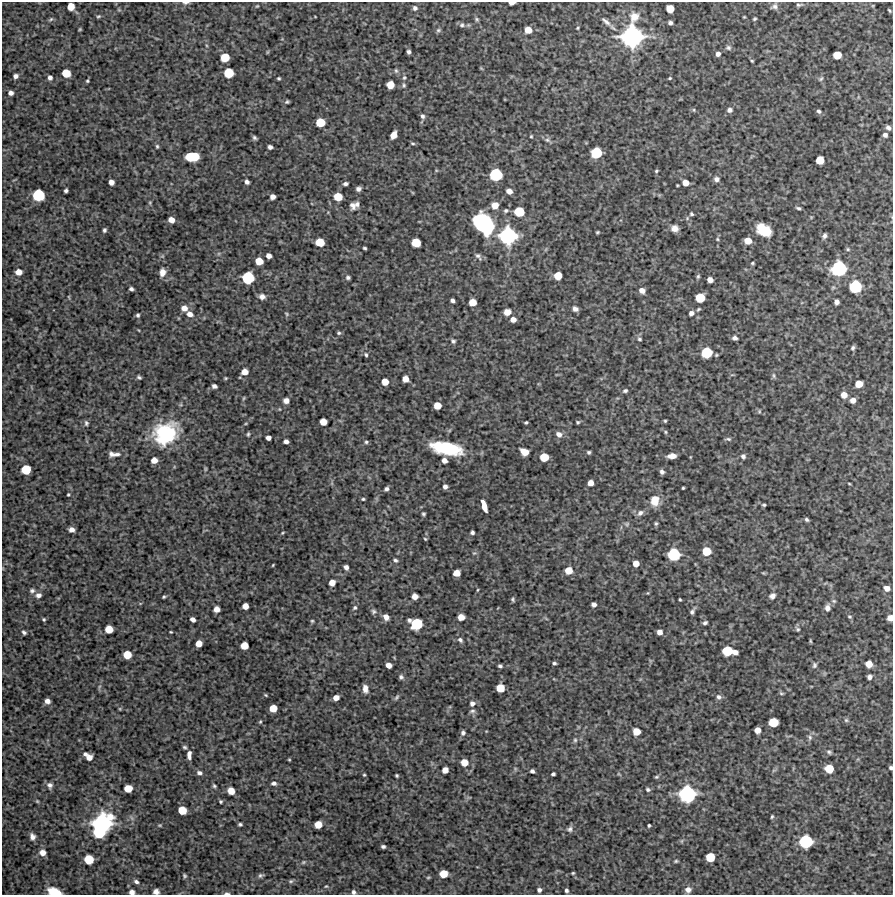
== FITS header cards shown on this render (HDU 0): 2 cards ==
NAXIS1  =                  891 /Length X axis
NAXIS2  =                  893 /Length Y axis

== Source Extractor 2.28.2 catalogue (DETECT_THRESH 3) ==
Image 891 x 893 px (HDU 0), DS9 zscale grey, 1 PNG px = 1 image px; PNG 895 x 897 px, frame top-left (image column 1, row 893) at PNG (2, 2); no overlay
Background 4620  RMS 190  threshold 578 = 3 sigma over >= 5 px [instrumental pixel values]
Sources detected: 331; all 331 listed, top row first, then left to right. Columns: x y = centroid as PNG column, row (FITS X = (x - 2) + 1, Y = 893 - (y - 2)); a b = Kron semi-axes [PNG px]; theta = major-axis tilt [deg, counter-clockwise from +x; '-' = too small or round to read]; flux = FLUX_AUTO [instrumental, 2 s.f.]
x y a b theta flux
186 3 8 3 1 3.1e+04
512 3 5 3 - 6.4e+04
799 5 9 4 8 2.5e+04
71 6 6 5 - 1.7e+05
257 6 5 3 - 1.3e+04
774 6 9 7 17 4.4e+04
415 8 7 6 - 4.1e+04
670 9 6 6 - 1.9e+05
889 10 4 2 - 1.5e+04
98 16 6 3 19 1.6e+04
634 17 12 10 63 1.3e+05
51 19 7 3 35 1.7e+04
477 19 7 5 -54 2.3e+04
754 19 4 3 - 1.7e+04
606 21 15 5 -41 5.6e+04
670 23 4 4 - 3.3e+04
462 25 9 7 4 4.0e+04
577 28 3 3 - 1.3e+04
80 29 4 3 - 1.3e+04
438 30 7 6 - 2.7e+04
528 30 6 6 - 1.4e+05
632 37 15 14 - 2.0e+06
728 48 7 6 - 3.3e+04
267 52 6 3 71 1.2e+04
409 52 4 4 - 3.3e+04
718 54 5 4 - 4.8e+04
837 55 6 6 - 2.1e+05
225 57 6 6 - 2.6e+05
752 61 4 3 - 1.3e+04
481 68 5 4 - 1.3e+04
396 71 7 5 -74 2.5e+04
66 73 6 6 - 2.4e+05
228 73 7 7 - 3.5e+05
15 76 4 4 - 4.5e+04
50 77 5 4 - 4.3e+04
279 78 3 3 - 1.7e+04
404 78 7 5 63 2.5e+04
670 78 3 3 - 1.3e+04
821 79 7 5 49 2.2e+04
87 81 3 3 - 1.5e+04
390 85 6 6 - 1.8e+05
404 85 7 6 - 2.8e+04
11 93 4 4 - 4.9e+04
287 102 4 3 - 2.0e+04
694 110 5 3 - 1.4e+04
729 110 6 5 - 4.4e+04
819 111 5 4 - 2.8e+04
422 116 6 5 - 3.4e+04
320 122 6 6 - 2.8e+05
888 128 6 4 -40 3.7e+04
393 135 6 5 - 1.4e+05
885 135 5 5 - 3.9e+04
531 136 3 2 - 1.3e+04
254 138 5 4 - 2.6e+04
547 140 9 5 -26 3.4e+04
413 143 6 4 -7 1.8e+04
157 146 5 4 - 1.8e+04
270 147 4 4 - 4.3e+04
596 153 7 7 - 4.8e+05
194 156 6 6 - 3.4e+05
190 157 6 6 - 3.4e+05
820 160 6 6 - 2.2e+05
656 171 4 4 - 1.6e+04
496 175 8 8 - 6.5e+05
716 179 6 5 - 4.9e+04
111 182 5 5 - 7.0e+04
247 182 5 4 - 4.4e+04
685 183 6 6 - 9.9e+04
345 184 5 4 - 3.4e+04
358 189 5 5 - 4.6e+04
66 190 4 4 - 2.9e+04
509 191 5 5 - 7.9e+04
38 195 8 8 - 5.7e+05
272 197 5 5 - 6.2e+04
338 197 6 6 - 2.3e+05
150 203 5 4 - 1.4e+04
357 204 7 6 - 3.9e+04
353 205 11 7 -74 6.5e+04
495 205 6 6 - 1.3e+05
798 208 5 3 - 2.3e+04
506 210 6 5 - 2.6e+04
519 212 7 6 - 3.6e+05
691 214 4 4 - 2.0e+04
171 220 5 5 - 9.0e+04
484 224 18 12 -51 1.6e+06
675 228 7 6 - 8.2e+04
104 230 4 3 - 2.5e+04
764 230 14 9 -32 3.4e+05
597 232 3 3 - 1.6e+04
508 236 12 12 - 1.4e+06
824 236 6 5 - 3.6e+04
717 239 5 4 - 1.5e+04
748 241 6 5 - 1.4e+05
320 242 7 6 - 2.5e+05
416 243 7 6 - 3.0e+05
365 248 4 3 - 1.8e+04
848 249 5 5 - 1.8e+04
269 256 5 4 - 6.7e+04
478 256 10 6 -51 4.0e+04
259 261 6 6 - 1.8e+05
752 263 5 4 - 1.6e+04
839 268 11 10 - 1.0e+06
18 272 5 5 - 1.1e+05
162 272 9 7 79 8.9e+04
558 276 6 6 - 1.9e+05
698 276 6 4 74 1.9e+04
348 277 5 4 - 2.8e+04
248 278 8 8 - 6.1e+05
710 280 5 4 - 7.5e+04
855 286 8 8 - 6.6e+05
131 289 4 4 - 3.0e+04
642 290 6 5 - 7.4e+04
262 296 7 6 - 6.2e+04
69 297 6 3 -71 1.1e+04
700 298 6 6 - 3.1e+05
452 300 4 4 - 3.9e+04
472 302 6 5 - 1.6e+05
837 302 5 4 - 5.2e+04
184 308 7 6 - 8.8e+04
575 309 6 5 - 5.3e+04
698 309 6 4 47 1.6e+04
507 312 6 5 - 1.1e+05
691 313 5 5 - 4.7e+04
190 314 7 6 - 7.6e+04
287 314 6 4 -38 1.6e+04
138 315 4 4 - 2.3e+04
513 319 5 5 - 7.9e+04
339 333 5 4 - 2.1e+04
735 338 5 4 - 4.1e+04
639 339 6 5 - 2.4e+04
453 341 7 5 -37 2.7e+04
853 348 5 4 - 2.6e+04
707 353 7 7 - 4.4e+05
366 355 6 4 -69 2.1e+04
245 372 5 5 - 1.2e+05
774 376 8 4 -89 2.5e+04
139 377 4 3 - 2.1e+04
226 378 4 4 - 1.3e+04
405 379 5 5 - 1.1e+05
385 382 5 5 - 1.3e+05
859 384 6 5 - 1.7e+05
214 386 5 4 - 4.5e+04
625 391 6 5 - 2.4e+04
844 395 6 6 - 1.0e+05
244 398 6 3 87 1.3e+04
853 400 5 5 - 7.7e+04
286 401 5 5 - 7.5e+04
437 406 6 5 - 1.6e+05
759 411 6 5 - 1.6e+04
665 421 3 3 - 1.4e+04
323 422 5 5 - 1.4e+05
526 422 4 3 - 1.9e+04
578 422 4 3 - 1.7e+04
86 423 7 5 -82 2.5e+04
665 432 5 3 - 1.4e+04
165 433 25 21 33 8.9e+05
248 434 5 3 - 1.9e+04
559 434 8 7 - 6.3e+04
268 438 4 4 - 5.6e+04
728 439 8 4 -9 2.3e+04
286 441 5 4 - 4.8e+04
366 442 5 5 - 2.1e+04
447 448 28 11 -11 7.9e+05
524 452 7 6 - 1.5e+05
589 452 4 4 - 2.2e+04
112 454 6 5 - 4.3e+04
116 454 10 5 3 4.4e+04
672 456 7 5 4 9.1e+04
743 456 5 5 - 3.6e+04
544 457 6 6 - 2.5e+05
154 460 5 5 - 1.0e+05
444 460 5 5 - 7.0e+04
26 470 7 6 - 3.2e+05
662 472 5 4 - 3.4e+04
590 483 5 5 - 9.3e+04
849 484 4 2 - 1.1e+04
445 487 4 4 - 3.9e+04
683 488 3 3 - 1.3e+04
386 489 5 4 - 3.2e+04
68 495 3 3 - 1.4e+04
363 499 4 3 - 1.7e+04
655 501 12 10 83 1.8e+05
764 505 4 3 - 1.8e+04
484 506 11 4 -74 2.0e+05
640 513 9 6 39 4.7e+04
423 514 4 3 - 2.0e+04
806 519 5 4 - 2.4e+04
627 524 7 5 22 2.6e+04
656 524 5 4 - 2.0e+04
71 530 5 4 - 5.8e+04
472 532 4 4 - 2.9e+04
282 533 5 3 - 1.2e+04
425 539 4 3 - 1.3e+04
706 551 7 6 - 2.4e+05
474 553 5 5 - 1.8e+04
674 554 8 8 - 6.4e+05
395 560 5 4 - 2.6e+04
636 563 5 5 - 1.1e+05
273 565 3 2 - 1.1e+04
346 567 5 4 - 5.0e+04
568 570 7 6 - 1.7e+05
457 573 6 5 - 1.3e+05
763 573 5 4 - 1.2e+04
332 583 5 5 - 1.0e+05
887 588 6 5 - 8.3e+04
477 590 5 3 - 1.1e+04
32 591 6 5 - 3.0e+04
648 593 5 3 - 1.0e+04
38 595 7 6 - 5.0e+04
415 596 5 5 - 9.1e+04
772 596 7 6 - 5.3e+04
164 597 3 3 - 1.6e+04
513 599 6 4 -76 1.9e+04
680 599 3 2 - 1.4e+04
834 601 7 5 -21 2.3e+04
594 604 5 4 - 4.8e+04
245 606 5 5 - 1.0e+05
355 608 6 6 - 2.5e+04
827 608 8 6 85 6.1e+04
217 609 5 5 - 9.4e+04
373 611 7 6 - 2.9e+04
692 611 9 5 59 3.5e+04
386 617 6 5 - 7.8e+04
461 617 6 5 - 1.2e+05
849 617 5 5 - 2.0e+04
890 618 5 5 - 8.8e+04
44 619 4 3 - 1.6e+04
193 619 5 4 - 5.7e+04
409 620 4 4 - 2.9e+04
312 621 4 4 - 1.6e+04
705 623 4 3 - 2.7e+04
417 624 8 7 - 5.1e+05
109 629 6 6 - 1.9e+05
797 629 8 5 -53 2.5e+04
24 632 4 3 - 2.7e+04
171 632 3 2 - 1.2e+04
659 632 5 5 - 7.2e+04
460 640 7 6 - 3.5e+04
810 641 6 3 -81 1.4e+04
199 643 5 5 - 1.2e+05
244 646 6 5 - 1.9e+05
727 651 7 7 - 3.9e+05
735 652 5 4 - 6.7e+04
127 655 6 6 - 2.0e+05
554 663 4 3 - 2.2e+04
869 664 6 5 - 1.4e+05
389 665 5 4 - 8.4e+04
814 665 8 6 76 3.2e+04
500 666 4 3 - 2.6e+04
401 677 6 5 - 3.1e+04
870 677 5 4 - 4.7e+04
500 688 6 6 - 2.2e+05
365 689 8 5 -80 7.4e+04
781 693 6 4 -18 1.7e+04
266 695 4 3 - 1.3e+04
396 697 8 4 49 2.4e+04
719 697 7 7 - 4.3e+04
336 698 5 4 - 9.0e+04
47 701 5 4 - 5.8e+04
472 703 6 6 - 4.7e+04
273 708 6 5 - 1.8e+05
120 709 5 3 - 1.0e+04
472 711 8 5 8 2.6e+04
846 720 6 6 - 2.3e+04
260 722 4 4 - 1.4e+04
773 722 7 6 - 3.2e+05
757 730 5 5 - 9.9e+04
636 731 6 6 - 1.8e+05
463 733 6 5 - 3.3e+04
810 737 8 6 -67 3.6e+04
575 740 6 5 - 2.4e+04
185 747 5 4 - 1.9e+04
829 752 7 5 -44 2.8e+04
189 755 8 4 88 5.6e+04
88 757 9 5 -38 1.1e+05
289 760 3 3 - 1.2e+04
464 762 6 6 - 1.5e+05
891 768 4 3 - 2.4e+04
829 769 6 6 - 2.5e+05
445 770 5 5 - 9.7e+04
774 770 7 4 19 2.0e+04
532 771 4 4 - 3.2e+04
199 773 6 5 - 3.8e+04
553 774 4 3 - 2.5e+04
619 774 7 3 -44 1.6e+04
364 775 4 3 - 1.4e+04
397 775 3 3 - 1.7e+04
656 777 6 4 2 1.8e+04
274 783 6 4 -14 3.6e+04
50 785 7 6 - 4.3e+04
214 786 4 3 - 2.0e+04
128 788 6 5 - 2.0e+05
648 789 6 5 - 2.6e+04
231 791 6 5 - 1.5e+05
687 794 12 11 - 1.3e+06
37 801 5 4 - 1.3e+04
221 802 3 3 - 1.7e+04
182 810 6 6 - 2.3e+05
772 816 4 3 - 1.7e+04
102 823 15 12 39 1.8e+06
240 824 4 3 - 2.1e+04
318 824 6 5 - 1.7e+05
160 825 5 3 - 1.3e+04
649 825 3 3 - 1.8e+04
570 829 8 7 - 4.0e+04
99 832 7 7 - 5.1e+05
32 837 6 5 - 5.2e+04
682 841 6 4 89 1.7e+04
806 841 9 8 - 7.7e+05
383 847 4 3 - 2.6e+04
42 852 6 6 - 9.0e+04
710 857 6 6 - 2.9e+05
89 859 7 6 - 3.2e+05
676 861 5 3 - 1.8e+04
303 862 6 5 - 1.9e+04
573 873 3 3 - 1.4e+04
444 874 6 6 - 2.1e+05
185 876 4 4 - 1.8e+04
260 876 6 5 - 2.6e+04
428 877 5 3 - 1.2e+04
291 881 6 5 - 2.1e+04
136 882 5 4 - 3.2e+04
326 886 4 3 - 1.2e+04
539 890 4 4 - 3.6e+04
566 890 4 3 - 2.9e+04
688 890 7 7 - 6.5e+04
54 892 12 6 -16 2.2e+05
132 892 5 4 - 5.0e+04
156 892 5 5 - 5.4e+04
353 892 5 4 - 2.7e+04
227 894 6 3 0 2.7e+04
At the frame edge (FLAGS 8, measured only in part): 9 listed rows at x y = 186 3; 512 3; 890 618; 891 768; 54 892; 132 892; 156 892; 353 892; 227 894

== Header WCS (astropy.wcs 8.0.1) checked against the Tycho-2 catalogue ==
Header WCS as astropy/WCSLIB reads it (CRVAL/CRPIX/CD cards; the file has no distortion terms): RA---TAN/DEC--TAN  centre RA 00:35:11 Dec +23:15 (8.79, +23.26 deg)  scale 1.01 arcsec/px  FOV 15.0' x 15.0'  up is +1 deg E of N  parity normal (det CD < 0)
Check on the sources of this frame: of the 60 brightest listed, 3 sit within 1.6 arcsec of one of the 3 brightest Tycho-2 stars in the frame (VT <= 12.36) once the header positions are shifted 0.30 arcsec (0.29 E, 0.06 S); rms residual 0.54 arcsec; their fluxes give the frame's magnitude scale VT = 27.48 - 2.5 log10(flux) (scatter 0.17 mag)
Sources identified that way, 3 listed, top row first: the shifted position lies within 1.6 arcsec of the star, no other Tycho-2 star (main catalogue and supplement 1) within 3.2 arcsec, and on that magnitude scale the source's flux lands within +1.5 / -3 mag of the star's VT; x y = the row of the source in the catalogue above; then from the Tycho-2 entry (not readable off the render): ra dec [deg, ICRS J2000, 3 dp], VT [Tycho-2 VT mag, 2 dp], TYC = Tycho-2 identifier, HIP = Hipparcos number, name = IAU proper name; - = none
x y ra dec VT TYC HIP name
632 37 8.739 +23.371 11.31 1738-1700-1 - -
687 794 8.719 +23.159 12.36 1738-1185-1 - -
102 823 8.897 +23.148 11.84 1738-1690-1 - -